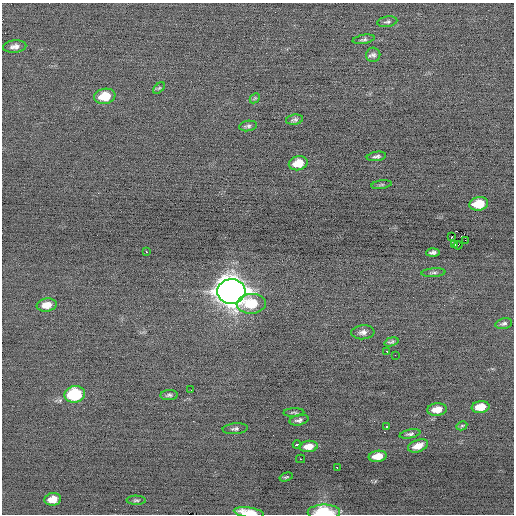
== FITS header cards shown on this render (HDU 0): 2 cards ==
NAXIS1  =                  512 / Axis length
NAXIS2  =                  512 / Axis length

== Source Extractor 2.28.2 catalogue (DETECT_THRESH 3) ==
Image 512 x 512 px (HDU 0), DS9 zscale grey, 1 PNG px = 1 image px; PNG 516 x 516 px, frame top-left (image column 1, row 512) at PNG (2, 3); each listed source drawn as its Kron ellipse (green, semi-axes under 4 px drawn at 4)
Background -0.076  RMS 0.65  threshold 1.95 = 3 sigma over >= 5 px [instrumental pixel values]
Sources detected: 50; all 50 listed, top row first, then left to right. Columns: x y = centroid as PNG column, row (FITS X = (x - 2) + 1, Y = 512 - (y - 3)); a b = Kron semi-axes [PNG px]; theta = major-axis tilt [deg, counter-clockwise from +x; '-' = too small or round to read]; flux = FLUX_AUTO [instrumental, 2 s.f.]
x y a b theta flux
387 22 10 5 9 92
364 39 11 4 9 99
15 46 11 6 5 230
373 55 7 7 - 140
159 88 7 4 44 68
105 96 11 7 10 1000
255 98 6 4 45 58
294 120 9 5 9 110
248 126 9 5 9 110
376 156 10 4 9 120
298 163 9 7 14 730
381 185 10 3 9 70
479 204 9 6 10 1100
451 237 2 2 - 610
465 240 2 2 - 48
455 244 3 2 - 120
458 245 4 2 - 280
146 252 3 2 - 230
433 252 7 4 3 120
434 273 12 3 4 88
231 291 14 12 3 73000
251 304 14 10 3 1200
47 305 10 6 9 440
504 323 8 5 14 110
363 332 11 7 5 200
391 342 7 4 18 90
387 352 3 2 - 70
395 355 2 2 - 23
191 390 2 2 - 24
75 394 10 8 12 3100
169 395 9 5 5 110
481 407 9 6 8 670
437 409 10 6 7 490
294 412 10 3 2 63
299 420 10 5 13 130
462 426 5 4 - 55
386 427 4 3 - 280
235 429 12 5 5 120
410 434 10 4 12 110
297 445 4 3 - 310
309 446 9 5 5 390
418 446 10 6 20 400
378 456 9 5 8 580
300 459 4 2 - 100
337 467 3 2 - 430
286 477 7 3 17 62
53 499 8 6 8 490
136 500 9 4 -1 91
324 512 16 7 0 2300
249 513 15 5 -8 1000
At the frame edge (FLAGS 8, measured only in part): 2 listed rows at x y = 324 512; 249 513